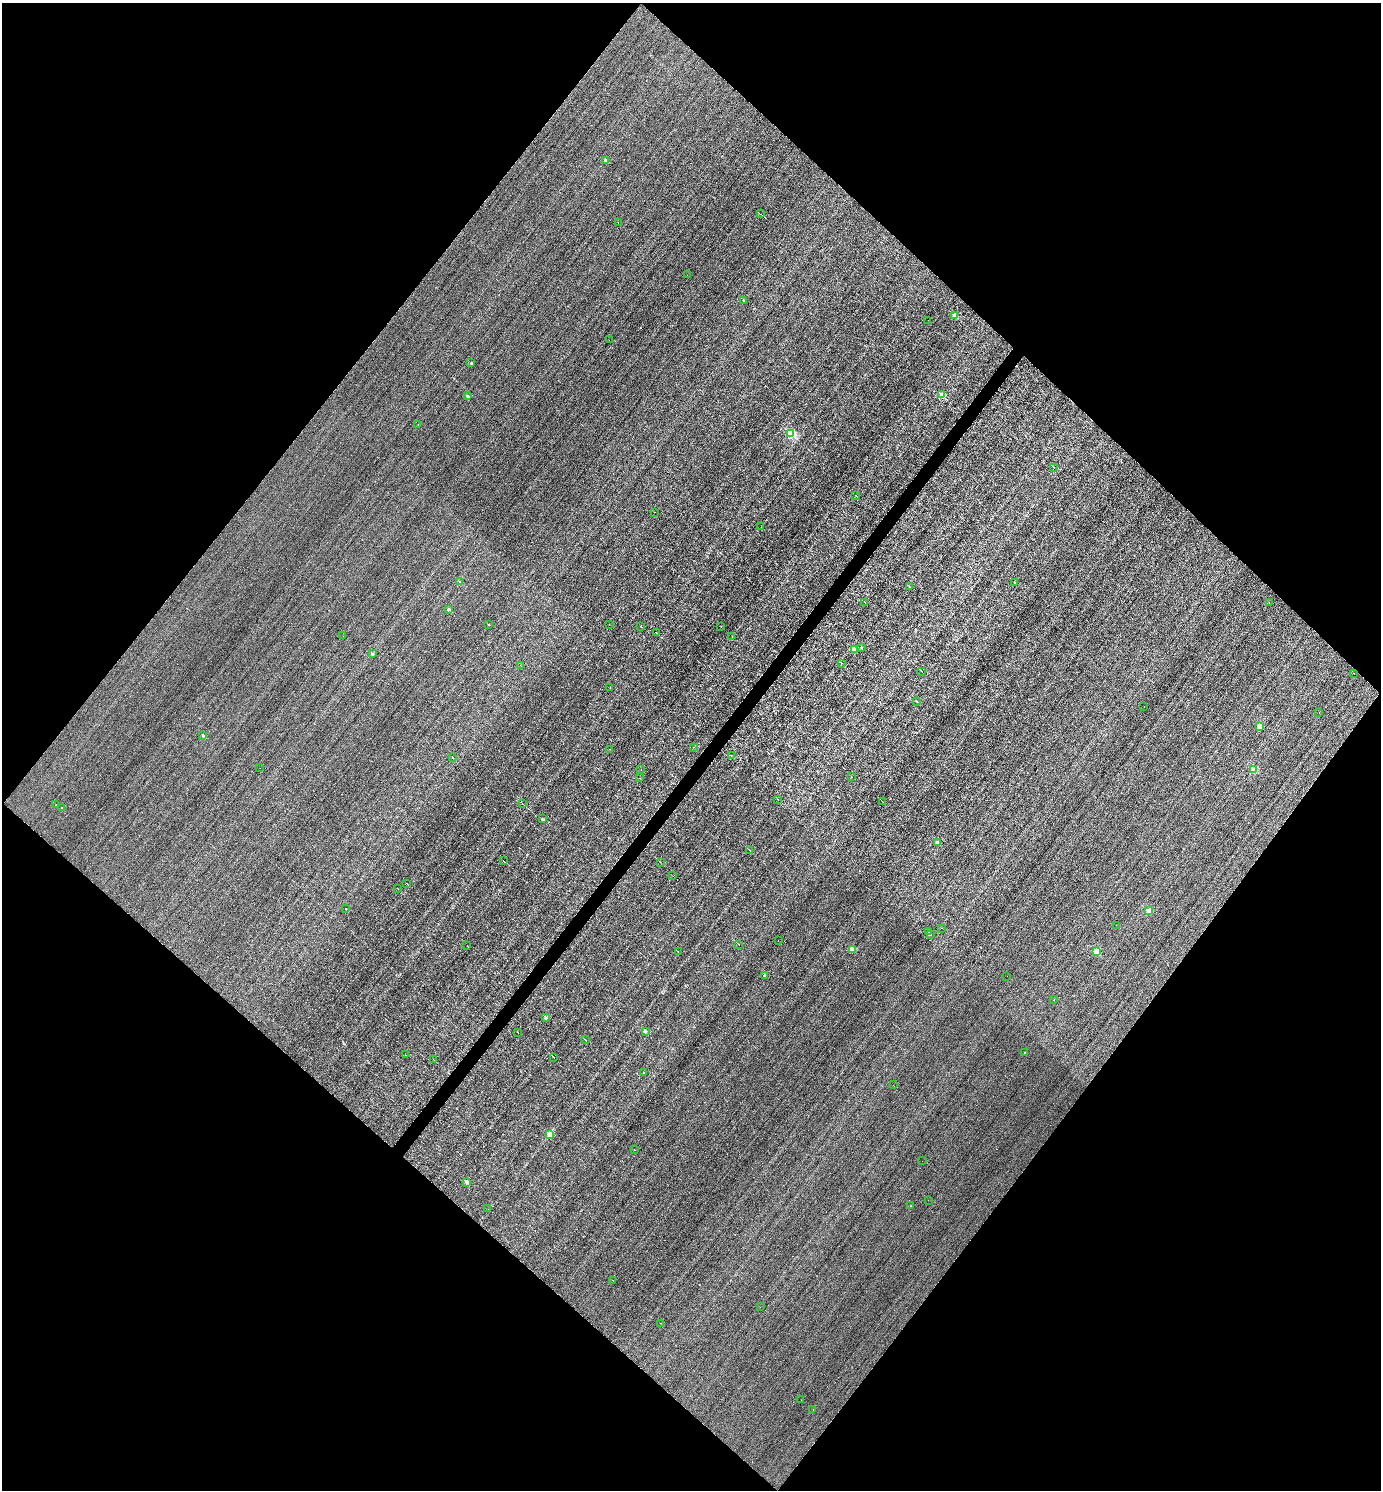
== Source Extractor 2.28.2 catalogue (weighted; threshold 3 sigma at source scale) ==
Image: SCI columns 148-5663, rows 1-5952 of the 5953 x 5952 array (HDU 1 of 3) = the unmasked area's bounding box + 8 px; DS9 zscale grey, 4 x 4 block average (1 PNG px = mean of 4 x 4 image px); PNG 1383 x 1492 px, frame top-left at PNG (2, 3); each listed source drawn as its Kron ellipse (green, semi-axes under 4 px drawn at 4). Shown black and unused: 50% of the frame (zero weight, under 3 of 5 exposures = <1% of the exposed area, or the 3 px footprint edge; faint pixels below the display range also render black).
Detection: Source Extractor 2.28.2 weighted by HDU 2 'WHT'. Background -0.00175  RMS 0.045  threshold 0.202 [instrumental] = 3 sigma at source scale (4.5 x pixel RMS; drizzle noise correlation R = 1.50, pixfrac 1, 0.05/0.05 arcsec/px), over >= 5 px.
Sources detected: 186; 82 cosmic-ray / hot-pixel residue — neither listed nor drawn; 1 coinciding with a brighter row at this scale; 1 inside a brighter listed object's ellipse — not listed separately; the other 102 listed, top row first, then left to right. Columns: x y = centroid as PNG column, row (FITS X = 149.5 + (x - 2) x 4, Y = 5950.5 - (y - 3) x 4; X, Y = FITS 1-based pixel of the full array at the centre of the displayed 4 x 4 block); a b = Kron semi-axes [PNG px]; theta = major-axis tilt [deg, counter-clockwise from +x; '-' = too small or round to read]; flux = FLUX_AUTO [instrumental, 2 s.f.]
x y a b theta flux
605 160 2 2 - 150
761 214 2 2 - 13
618 223 2 2 - 3.4
687 275 2 2 - 3.1
744 300 2 2 - 53
954 315 2 2 - 490
928 320 2 2 - 4.1
609 340 2 2 - 3.1
471 363 2 2 - 70
941 395 2 2 - 800
468 396 2 2 - 170
418 425 2 2 - 5.8
791 433 2 2 - 2200
1054 468 2 2 - 4.7
856 495 2 2 - 4.3
654 512 2 2 - 5.3
761 527 2 2 - 3
460 582 2 2 - 92
1015 582 2 2 - 27
909 587 2 2 - 6
865 603 2 2 - 4.4
1269 603 2 2 - 11
448 609 2 2 - 160
489 624 2 2 - 39
609 624 2 2 - 4.4
640 626 2 2 - 5.8
721 626 2 2 - 3
656 633 2 2 - 12
343 636 2 2 - 13
732 636 2 2 - 4.6
861 648 2 2 - 57
854 649 2 2 - 460
372 654 2 2 - 110
842 663 2 2 - 3.7
520 665 2 2 - 9
922 671 2 2 - 6.9
1354 673 2 2 - 6.8
610 687 2 2 - 4.1
917 701 2 2 - 32
1144 706 2 2 - 2.8
1319 713 2 2 - 5.7
1260 726 2 2 - 600
203 735 2 2 - 150
694 747 2 2 - 5.2
609 749 2 2 - 9.4
731 756 2 2 - 3.7
452 757 2 2 - 30
260 768 2 2 - 3.4
641 769 2 2 - 3.4
1254 769 2 2 - 920
852 777 2 2 - 2.6
639 778 2 2 - 3.4
778 799 2 2 - 4.7
882 801 2 2 - 6.3
523 804 4 2 - 18
56 805 2 2 - 15
62 807 2 2 - 23
542 819 2 2 - 87
937 842 2 2 - 380
750 850 2 2 - 7.2
504 861 3 2 - 9.3
660 862 2 2 - 8.6
673 876 2 2 - 4.1
407 883 2 2 - 6.7
397 888 2 2 - 4.9
345 908 2 2 - 10
1148 911 2 2 - 620
1116 925 2 2 - 14
941 928 2 2 - 140
929 932 2 2 - 14
930 935 2 2 - 47
778 941 2 2 - 3.4
738 944 2 2 - 9.2
467 946 2 2 - 4.8
853 950 2 2 - 590
1096 951 2 2 - 900
678 952 2 2 - 3.6
765 975 2 2 - 130
1007 976 2 2 - 5.1
1054 1000 2 2 - 14
546 1018 2 2 - 170
645 1031 2 2 - 360
518 1033 2 2 - 3.2
585 1040 4 2 - 14
1025 1052 2 2 - 34
406 1055 2 2 - 5.1
554 1057 3 2 - 14
434 1060 2 2 - 8.1
643 1073 2 2 - 17
893 1085 2 2 - 2.8
550 1135 2 2 - 690
634 1150 2 2 - 9.4
922 1161 2 2 - 4
467 1182 2 2 - 260
928 1200 2 2 - 4.4
911 1206 2 2 - 18
488 1209 2 2 - 2.8
613 1280 2 2 - 7.6
760 1307 2 2 - 2.6
661 1323 2 2 - 4.8
801 1400 2 2 - 2.5
813 1410 2 2 - 4.2
Diffuse or blended objects may show on this block-average render without a row.